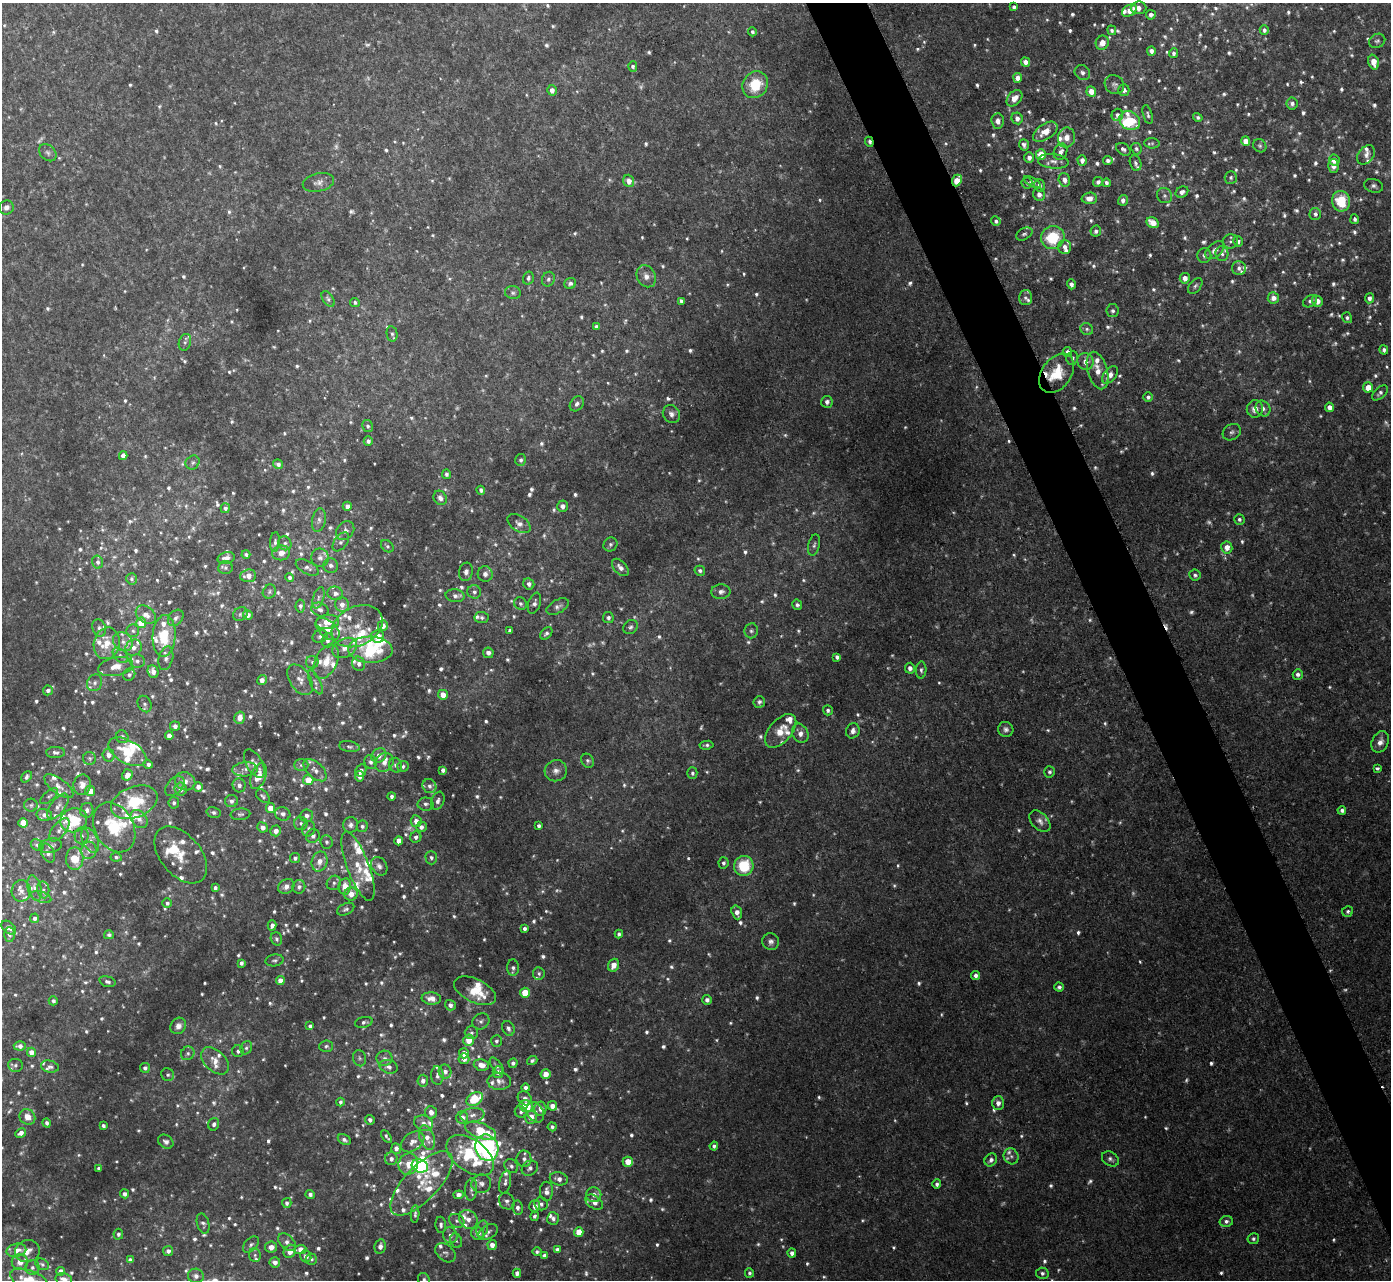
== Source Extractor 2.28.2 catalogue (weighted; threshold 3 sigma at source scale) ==
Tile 6 of 4 x 4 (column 2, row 2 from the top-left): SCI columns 1459-2847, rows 2711-3988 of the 5691 x 5723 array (HDU 1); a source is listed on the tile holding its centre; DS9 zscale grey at full resolution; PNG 1393 x 1282 px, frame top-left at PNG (2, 3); each listed source drawn as its Kron ellipse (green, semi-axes under 4 px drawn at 4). Shown black and unused: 4% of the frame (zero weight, under 2 of 3 exposures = <1% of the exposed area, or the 3 px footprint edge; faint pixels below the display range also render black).
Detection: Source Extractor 2.28.2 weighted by HDU 2 'WHT'; one run over the whole footprint, this tile lists its part. Background 0.0367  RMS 0.008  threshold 0.0362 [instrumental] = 3 sigma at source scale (4.5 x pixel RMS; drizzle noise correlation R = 1.50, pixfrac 1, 0.05/0.05 arcsec/px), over >= 5 px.
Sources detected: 1385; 148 too faint to see at this stretch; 2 inside a brighter object's white glare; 1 cosmic-ray / hot-pixel residue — neither listed nor drawn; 122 inside a brighter listed object's ellipse — not listed separately; of the other 1112, all 500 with FLUX_AUTO >= 1.93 (the completeness limit of this list) listed and drawn (612 fainter detections not listed), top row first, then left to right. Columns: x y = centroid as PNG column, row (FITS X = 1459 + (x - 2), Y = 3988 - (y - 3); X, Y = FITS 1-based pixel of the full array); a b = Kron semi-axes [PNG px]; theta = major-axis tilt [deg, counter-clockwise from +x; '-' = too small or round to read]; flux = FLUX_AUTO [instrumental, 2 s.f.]
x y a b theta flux
1014 7 4 3 - 2.1
1138 8 8 6 5 5.3
1129 10 8 5 31 7.5
1151 15 5 4 - 3.2
1112 30 5 4 - 2.2
1264 30 5 4 - 2.5
752 32 4 4 - 2
1377 41 8 7 - 2.3
1102 43 7 6 - 8.8
1151 51 4 4 - 4.1
1174 53 5 4 - 2.5
1025 62 5 4 - 5.1
1373 62 7 5 -74 10
633 66 5 4 - 2.3
1082 73 8 7 - 3.1
1018 78 5 4 - 6.3
755 85 14 12 56 26
1114 85 10 9 - 3.4
552 90 5 5 - 5.4
1124 90 6 5 - 3.9
1091 91 5 5 - 8.9
1014 98 9 6 47 8.1
1292 104 6 5 - 2.9
1117 115 6 5 - 2.8
1148 115 10 4 -74 2
1198 117 5 4 - 2
1017 118 6 5 - 4.2
998 121 7 6 - 4.5
1130 121 11 9 -31 31
1045 132 14 7 34 12
1066 138 10 8 77 6.7
1246 141 5 4 - 7.3
869 142 5 3 - 2.2
1152 143 7 5 -6 2
1024 145 6 4 -72 2.8
1260 146 7 6 - 2
1123 149 8 5 -35 2.9
1136 149 6 5 - 2.1
1061 152 8 6 65 3.9
48 153 10 7 -44 2.6
1041 155 5 5 - 20
1366 155 11 7 53 4.4
1029 157 5 5 - 4
1082 160 5 4 - 4.9
1108 160 5 4 - 2.6
1334 160 5 5 - 8
1053 161 15 7 -5 4.7
1135 163 8 5 -76 2.2
1333 166 7 5 88 6
1231 177 6 6 - 2.1
957 180 6 4 66 14
1064 180 7 5 -74 5.4
629 181 6 5 - 6.2
318 182 16 9 13 5.3
1032 182 9 4 -30 2
1098 182 5 4 - 3.1
1027 183 5 5 - 2.1
1106 183 4 4 - 2.7
1039 185 6 5 - 3.1
1374 186 10 6 -17 2.8
1182 192 7 5 31 3.5
1039 194 6 6 - 4.4
1165 196 8 7 - 2.4
1089 198 8 6 3 6.9
1123 200 5 5 - 3.4
1341 201 10 9 - 28
6 207 7 7 - 3.5
1315 214 6 6 - 3.1
1355 219 5 4 - 2.3
996 221 5 4 - 2.2
1153 223 6 5 - 11
1096 231 5 5 - 2.7
1024 234 9 5 28 2.1
1053 238 12 11 - 39
1230 241 8 7 - 2.5
1238 241 5 4 - 3.1
1065 247 7 6 - 4.1
1215 250 11 7 43 4.9
1222 254 7 6 - 2.7
1204 256 7 7 - 2.7
1239 268 7 7 - 3.1
646 276 11 9 -60 6
528 278 6 5 - 2.1
1185 278 5 5 - 5.9
548 279 7 6 - 2.1
570 283 6 5 - 2.7
1071 284 5 4 - 3.4
1195 286 9 5 51 2.1
513 293 8 6 -10 2.3
1025 298 7 6 - 2.4
1273 298 6 5 - 5.8
1369 298 5 4 - 3.6
328 299 9 5 -57 2.4
681 301 4 4 - 2.4
1310 301 7 5 32 2.4
1317 301 6 5 - 6.1
355 302 5 4 - 2.1
1113 311 6 6 - 2.5
1347 318 5 5 - 2.3
596 327 4 3 - 2
1087 329 6 5 - 2.1
392 334 7 5 -79 2.1
185 342 8 6 73 2.3
1384 350 4 4 - 2.5
1067 352 5 4 - 3.5
1072 358 7 6 - 2.5
1085 362 8 8 - 6.4
1098 370 19 9 -74 11
1057 373 22 14 55 33
1110 375 10 6 51 6.7
1368 387 5 5 - 10
1380 393 9 5 43 2.8
1148 397 5 5 - 2.5
827 402 6 5 - 2.7
577 404 8 6 52 3
1329 407 4 4 - 4.9
1255 409 8 8 - 5.8
1263 409 8 7 - 4.2
671 414 9 8 - 4.1
368 426 6 5 - 2
1232 432 10 7 32 2.9
368 441 4 4 - 2.2
123 456 4 4 - 5.7
521 460 6 5 - 2.3
193 462 7 6 - 2.5
278 464 5 4 - 3.1
446 474 5 4 - 2.3
481 490 4 3 - 2
440 498 7 6 - 3.6
347 506 4 4 - 4.7
562 506 5 5 - 3.5
225 508 5 4 - 2.2
1239 519 5 5 - 2
319 520 12 7 79 4
519 524 13 7 -33 4.8
345 531 10 8 50 4.2
275 542 10 5 86 2.7
341 542 11 6 53 3.1
285 543 7 6 - 2.5
610 544 7 6 - 2.2
814 545 11 5 76 2.3
387 546 7 5 -44 2
1227 547 6 5 - 8.2
281 553 9 7 9 6.6
246 554 4 4 - 2.1
226 558 9 5 15 4.7
320 558 9 8 - 3.9
98 562 6 5 - 2.7
331 565 7 7 - 3.2
620 567 10 6 -48 5.2
225 568 7 6 - 2.2
307 568 12 6 -28 3.5
700 571 5 4 - 2.3
466 572 9 7 79 3.6
485 574 8 7 - 3.8
1195 575 6 5 - 2.3
248 576 8 6 5 7.4
290 578 4 4 - 2.2
131 579 6 5 - 2
529 584 6 5 - 3
269 592 7 6 - 2
474 592 7 6 - 2.7
721 592 9 7 4 4.1
335 593 8 7 - 4.1
455 596 9 6 -5 3.3
318 598 11 5 72 3.1
534 603 11 6 71 2.8
342 604 7 7 - 5.9
520 604 6 6 - 2.1
797 605 5 5 - 2.1
300 606 6 4 86 2.4
558 606 12 6 28 3.5
320 610 9 6 -23 3.2
240 614 8 6 35 2.1
146 615 11 8 -37 6.6
248 615 5 4 - 4
482 617 7 5 -6 2.2
176 618 9 6 50 3.2
608 618 5 5 - 2.5
328 622 12 7 6 11
141 623 5 5 - 18
357 626 27 19 27 23
383 626 5 5 - 4.6
631 627 8 6 42 2.5
99 628 9 6 -72 2.9
327 629 14 8 -39 9
133 631 6 6 - 2.1
510 631 4 4 - 2.6
751 631 7 6 - 2.2
546 633 7 5 47 2.7
164 636 21 11 86 32
378 636 6 6 - 13
320 637 7 6 - 2.4
327 640 7 6 - 3.3
123 642 10 9 - 5.8
107 643 16 13 77 14
134 648 8 7 - 5.3
345 648 13 9 29 7.7
370 650 22 13 -2 50
488 653 5 5 - 3.5
120 655 9 5 -45 2.8
837 657 4 4 - 2.8
166 658 12 7 74 3.9
137 661 7 6 - 3
326 661 18 11 63 15
312 662 6 6 - 2.3
359 664 7 6 - 3.7
116 667 18 9 12 9.4
910 668 5 5 - 3.6
921 670 8 5 87 2.3
153 672 7 5 -70 5.2
1298 674 5 5 - 2.7
129 675 6 6 - 2.3
262 680 5 4 - 4.7
300 680 17 10 -57 8.1
315 682 13 5 -65 3.5
95 683 9 7 63 3.2
48 690 5 5 - 3.1
443 695 5 5 - 7.7
759 702 6 5 - 2.3
145 704 8 6 -64 2.3
828 710 5 5 - 2.2
240 718 6 5 - 6.7
175 726 5 4 - 3.9
1006 729 8 7 - 3.2
781 731 20 11 49 15
853 731 8 6 68 4.1
800 733 10 8 -62 5.8
169 736 4 4 - 5.7
122 737 6 6 - 2.7
1380 742 11 8 65 6
706 745 7 4 7 2.3
349 747 10 5 -9 2.2
55 752 9 5 -2 2.8
127 752 21 11 -30 25
108 755 6 6 - 5.1
379 755 8 7 - 6.2
90 758 6 6 - 2
588 761 7 6 - 2.1
371 762 7 6 - 2.7
384 762 10 8 46 5.4
254 763 15 8 -60 5.2
148 764 5 4 - 2.8
301 765 7 6 - 2.2
396 765 7 6 - 2.5
403 766 6 5 - 2.1
1377 768 4 3 - 2.9
245 769 13 7 5 5.4
315 770 14 7 -43 5.8
361 770 6 5 - 2.5
443 770 4 4 - 2.8
556 771 11 10 - 5.4
1049 772 6 5 - 2.1
692 773 6 5 - 1.9
127 775 6 5 - 6.9
258 776 13 7 69 13
359 776 5 4 - 5.4
27 777 6 4 48 2.5
308 780 5 5 - 14
185 781 10 9 - 6.2
82 785 10 8 77 7.4
239 785 7 6 - 3.2
59 786 17 7 -36 6.8
175 786 11 7 46 3.8
429 786 7 6 - 3.2
198 787 5 4 - 4
181 789 6 6 - 5.4
90 791 5 5 - 10
49 796 11 5 41 1.9
263 796 8 5 -45 2
391 796 4 3 - 2.5
231 801 6 6 - 3
438 801 9 6 68 3.5
134 802 24 15 21 48
174 803 5 5 - 2.2
426 804 8 6 1 2.8
31 805 6 6 - 2
58 806 15 7 53 5.1
270 808 5 4 - 12
87 810 7 6 - 3.5
1342 810 4 4 - 3
214 812 7 5 -14 2
240 814 10 5 5 2
283 814 8 6 -18 3.3
44 815 8 6 -12 3.9
306 816 6 6 - 4
139 819 10 7 -52 5.7
74 820 13 11 23 44
416 821 6 5 - 5.5
1040 821 12 8 -47 4.9
23 823 5 4 - 13
301 823 7 6 - 2.4
351 825 7 7 - 3.4
362 826 5 5 - 2.1
539 826 4 3 - 2.3
114 827 26 19 -61 39
262 827 5 5 - 5.1
421 827 5 5 - 3.8
309 829 8 6 67 3
59 830 14 6 50 4.9
276 831 5 5 - 5.6
82 836 8 7 - 2.9
313 836 7 6 - 3.4
416 837 6 5 - 2.7
90 840 13 7 -65 5.1
399 841 4 4 - 6.9
327 842 7 6 - 2.2
37 845 7 5 -32 1.9
51 846 12 7 12 3.9
89 850 9 7 72 4.5
48 853 10 6 -64 3.3
181 855 33 20 -50 21
116 857 5 4 - 2.2
295 858 5 5 - 2.8
431 858 7 6 - 2.1
75 859 11 9 89 25
319 861 10 8 76 7.2
723 863 6 5 - 2
358 866 37 11 -70 20
379 866 10 7 -58 3.9
744 866 10 9 - 33
334 883 7 7 - 2.9
286 886 8 7 - 4.9
345 886 8 6 80 9.7
299 887 7 6 - 3
35 888 13 7 -77 4.6
215 888 4 4 - 2
43 890 8 6 -82 2.8
21 891 11 9 88 5.3
351 894 7 6 - 7.3
41 897 10 5 -19 2.9
167 903 5 4 - 2.2
346 909 9 5 27 2.4
1348 911 6 5 - 2
737 912 7 5 -71 5.4
35 918 5 4 - 2.9
272 925 5 4 - 3.6
9 928 8 5 -39 4.8
524 929 4 4 - 2.6
10 934 7 5 -88 3.2
619 934 4 4 - 2.1
109 935 5 4 - 2.4
276 939 7 5 -71 2
771 941 9 8 - 3.6
274 960 9 6 10 2.2
241 963 4 3 - 2.2
613 965 6 5 - 7.5
513 968 8 6 -86 2.6
539 973 6 6 - 2
975 975 4 4 - 3.2
280 981 4 4 - 8.1
107 982 8 5 -16 2.5
1059 987 4 4 - 2.4
475 991 22 11 -25 23
525 993 5 5 - 20
431 999 10 6 -5 7.4
707 1000 5 5 - 3.3
53 1001 4 4 - 2.7
450 1005 5 5 - 3
481 1021 9 7 34 2.9
364 1022 9 5 12 2.6
178 1026 8 7 - 4.5
310 1026 4 4 - 2.3
508 1028 7 6 - 3.1
471 1033 7 6 - 2.3
469 1040 5 5 - 13
496 1041 6 5 - 1.9
20 1046 6 4 -3 4.1
326 1046 7 6 - 2.2
246 1048 7 5 60 2.2
238 1051 6 5 - 2.4
31 1052 4 4 - 6.7
188 1053 7 6 - 2.4
464 1053 5 5 - 7.9
359 1058 8 6 -78 2.2
384 1058 8 7 - 3.2
464 1059 5 5 - 5.2
532 1060 5 4 - 2
215 1061 16 10 -43 8.8
513 1063 4 4 - 2.5
15 1065 7 6 - 2.4
481 1065 8 5 -14 7.2
497 1066 10 4 -53 2.1
50 1067 9 6 -13 2.7
389 1067 9 6 -17 3.6
145 1068 5 5 - 2.8
445 1072 7 6 - 4
498 1072 6 5 - 4.3
545 1074 5 5 - 7.8
168 1075 7 6 - 2.2
437 1076 9 6 -87 2.8
423 1081 6 5 - 3.6
499 1081 12 8 0 4.9
525 1088 4 4 - 2.7
525 1098 8 6 -47 3.2
475 1099 9 6 30 31
340 1102 4 4 - 1.9
998 1103 7 6 - 5
526 1106 7 5 -24 28
552 1106 5 4 - 5.1
540 1109 7 6 - 4.6
431 1112 6 5 - 5.4
521 1112 6 5 - 2
535 1112 11 8 -59 4.2
472 1115 12 7 8 4.8
27 1117 8 7 - 8.2
531 1117 6 6 - 8.9
462 1118 6 6 - 5.9
370 1120 5 4 - 2.7
47 1123 5 4 - 2.3
424 1123 9 7 -20 4.7
214 1124 6 5 - 2.7
103 1126 4 3 - 2.3
552 1127 4 4 - 2.2
481 1131 16 7 -20 38
21 1133 5 4 - 4.3
386 1136 7 3 -55 2.1
427 1138 12 7 -70 7.7
344 1140 7 4 -28 3
166 1142 8 6 -33 3.1
413 1142 13 9 36 6.5
714 1146 4 4 - 2.3
396 1148 5 5 - 3.4
487 1148 13 11 -70 210
470 1155 27 16 -36 63
1011 1156 8 7 - 3
391 1159 6 6 - 3.5
524 1159 8 7 - 4
1110 1159 9 6 -35 2.8
991 1160 7 6 - 3.5
628 1162 5 5 - 13
408 1164 11 9 63 10
420 1166 8 6 -19 91
511 1166 7 6 - 2.6
99 1168 3 3 - 2.1
530 1168 9 7 37 3.5
559 1179 9 6 -14 5.3
505 1182 11 6 78 3
422 1183 41 17 46 27
481 1184 10 9 - 4.5
937 1184 4 4 - 2.2
471 1189 11 6 86 3.2
546 1191 9 6 88 4.7
124 1194 4 4 - 3.3
310 1194 4 4 - 2.6
458 1195 5 4 - 5
594 1195 7 7 - 4.4
507 1201 8 7 - 3.1
594 1202 10 6 -34 6.1
287 1203 5 4 - 2.5
541 1204 7 6 - 2.7
535 1206 6 5 - 5.2
517 1207 7 5 -81 3.2
415 1214 9 4 86 2.1
535 1216 5 4 - 2.5
553 1218 6 6 - 3.1
468 1219 10 8 -48 5.5
457 1221 8 6 -30 2.5
1226 1221 7 5 13 2.8
203 1223 10 6 -74 2.6
441 1225 8 5 -86 2.5
482 1229 8 5 76 3.5
488 1232 10 7 31 3.5
579 1232 5 4 - 11
478 1233 6 6 - 7.7
118 1234 5 5 - 2.3
450 1235 8 7 - 4.2
1253 1239 6 5 - 2.2
456 1241 7 5 -65 2.1
287 1242 10 7 -46 4.7
251 1245 10 6 46 2.9
492 1245 5 4 - 6.3
380 1246 7 5 78 4.3
271 1247 6 5 - 6.3
300 1249 6 4 6 8
16 1250 10 6 12 7.7
557 1250 4 4 - 3.2
27 1251 12 11 - 7.3
168 1251 5 5 - 3.3
290 1251 7 5 52 7.9
537 1252 4 4 - 2
445 1253 11 8 -39 3.3
792 1253 4 4 - 3.6
255 1255 7 6 - 2.2
544 1255 4 3 - 2.3
306 1256 6 5 - 4.4
311 1259 6 5 - 2
130 1260 4 4 - 4
20 1262 8 7 - 8.4
275 1262 5 5 - 4.6
42 1264 7 5 -30 2.1
32 1267 7 7 - 2.8
61 1271 4 4 - 6.7
517 1273 4 4 - 4
749 1273 5 4 - 2.1
1042 1273 6 5 - 2.5
196 1276 8 7 - 3.9
64 1279 8 6 -15 6.3
30 1280 20 9 -22 32
424 1280 7 5 -61 2.4
Overlapping masked pixels (flux is a lower limit): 4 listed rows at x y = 869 142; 957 180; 1057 373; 74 820
Isophote crosses this tile's border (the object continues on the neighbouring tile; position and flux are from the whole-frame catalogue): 3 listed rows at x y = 64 1279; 30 1280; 424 1280